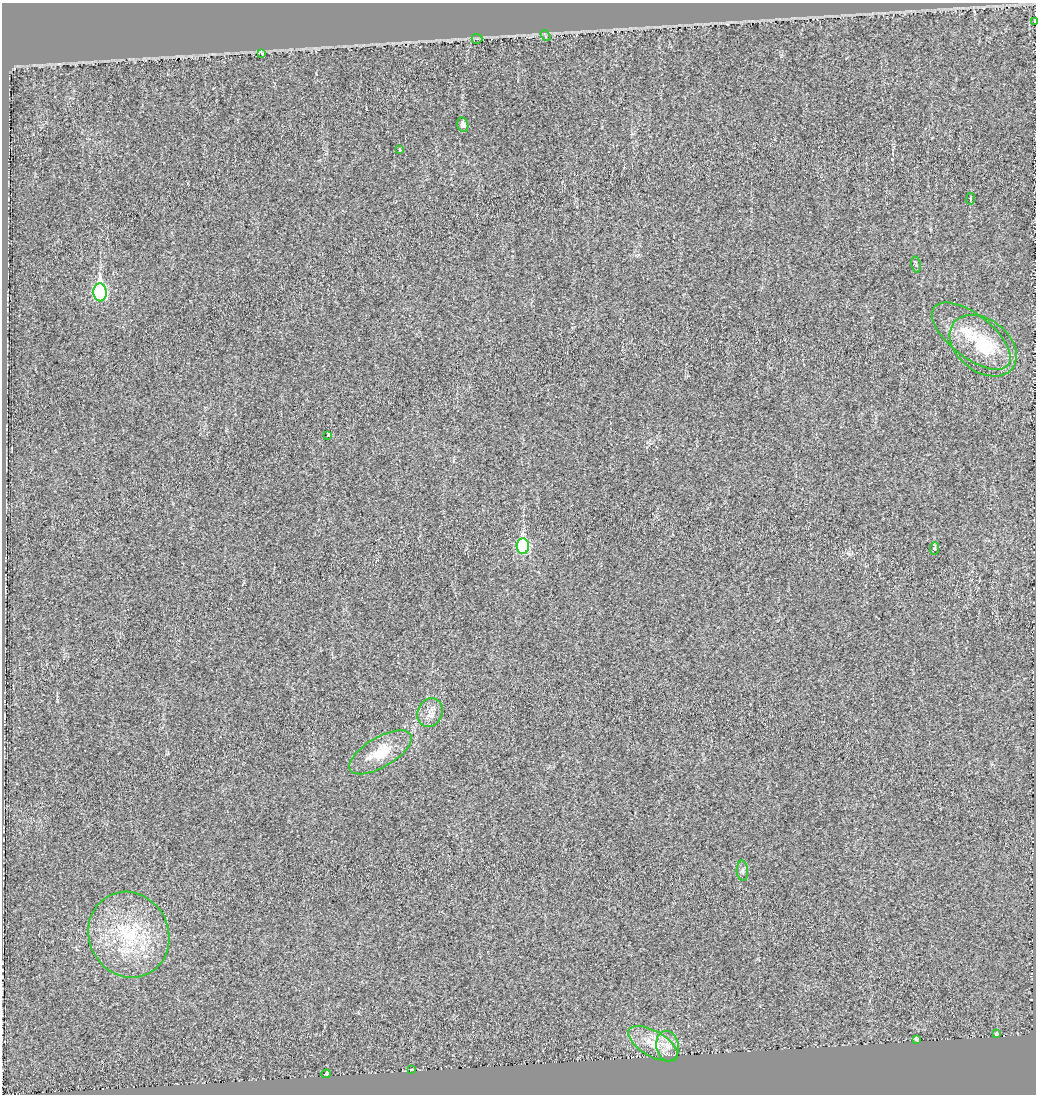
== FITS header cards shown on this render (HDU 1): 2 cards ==
NAXIS1  =                 1034
NAXIS2  =                 1092

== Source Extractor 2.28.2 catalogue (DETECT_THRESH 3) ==
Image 1034 x 1092 px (HDU 1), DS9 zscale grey, 1 PNG px = 1 image px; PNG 1038 x 1096 px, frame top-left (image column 1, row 1092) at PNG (2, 3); each listed source drawn as its Kron ellipse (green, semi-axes under 4 px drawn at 4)
Background 3.93e-04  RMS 0.015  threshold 0.0453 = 3 sigma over >= 5 px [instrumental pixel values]
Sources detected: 24; all 24 listed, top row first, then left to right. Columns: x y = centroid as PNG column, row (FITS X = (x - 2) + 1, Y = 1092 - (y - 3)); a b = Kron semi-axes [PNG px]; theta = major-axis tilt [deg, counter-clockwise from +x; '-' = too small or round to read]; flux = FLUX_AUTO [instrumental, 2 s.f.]
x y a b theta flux
1035 21 4 2 - 6.1
545 35 6 3 -55 6
477 39 5 5 - 1.7
261 53 3 3 - 13
463 125 7 5 -75 5
400 150 3 2 - 0.8
971 199 6 3 82 0.93
916 265 8 4 -79 1.9
100 292 9 6 -87 160
971 336 47 21 -38 46
983 346 37 26 -38 53
328 436 3 3 - 53
523 546 8 6 -85 130
934 548 6 4 85 1.7
430 713 14 12 64 9.1
380 752 35 15 31 33
742 871 10 5 -86 2.8
129 935 43 40 -63 96
996 1034 3 3 - 4.8
916 1039 4 3 - 3.2
653 1044 28 12 -30 22
667 1046 15 11 -79 11
412 1070 3 3 - 3.4
326 1074 5 3 - 40
At the frame edge (FLAGS 8, measured only in part): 1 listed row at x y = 1035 21